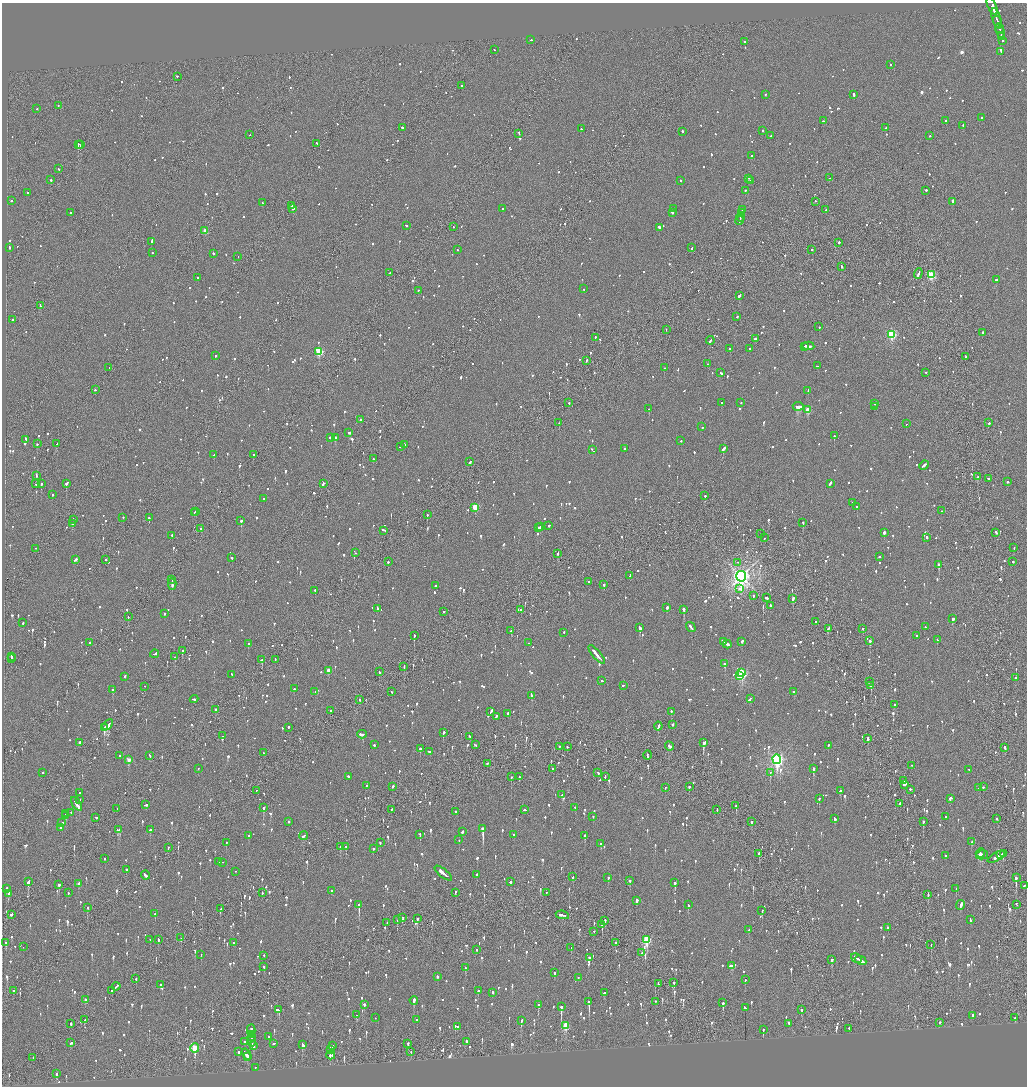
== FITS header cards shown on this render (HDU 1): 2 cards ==
NAXIS1  =                 2050
NAXIS2  =                 2168

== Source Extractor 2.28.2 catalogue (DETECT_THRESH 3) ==
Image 2050 x 2168 px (HDU 1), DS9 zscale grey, zoomed out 1/2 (1 PNG px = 2 x 2 image px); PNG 1029 x 1088 px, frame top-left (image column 2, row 2168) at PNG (2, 3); each listed source drawn as its Kron ellipse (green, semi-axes under 4 px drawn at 4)
Background -0.0878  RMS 0.067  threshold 0.201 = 3 sigma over >= 5 px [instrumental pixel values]
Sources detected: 1846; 55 cannot appear on this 1/2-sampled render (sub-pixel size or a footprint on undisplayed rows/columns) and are neither listed nor drawn; of the other 1791, the 500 brightest by FLUX_AUTO listed and drawn (1291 fainter detections omitted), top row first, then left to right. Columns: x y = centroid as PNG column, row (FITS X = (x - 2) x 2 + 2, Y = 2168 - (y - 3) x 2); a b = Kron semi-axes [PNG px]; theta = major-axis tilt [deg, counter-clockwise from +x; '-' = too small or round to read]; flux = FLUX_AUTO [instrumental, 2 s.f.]
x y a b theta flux
992 7 9 2 -67 960
996 19 10 2 -73 690
997 22 6 2 -74 490
999 29 5 2 - 500
1000 31 8 2 -72 610
1002 37 2 1 - 120
531 40 2 1 - 95
1002 41 2 2 - 400
745 42 2 2 - 130
494 50 2 2 - 74
1001 52 4 2 - 780
890 65 2 2 - 130
177 77 2 2 - 210
462 86 2 2 - 94
765 95 2 2 - 190
854 95 3 2 - 130
58 106 2 1 - 91
37 109 2 2 - 130
981 118 2 2 - 120
824 121 2 2 - 150
946 121 2 2 - 220
963 126 2 2 - 120
402 128 2 2 - 430
886 128 2 2 - 72
581 129 2 2 - 80
763 131 2 2 - 82
682 132 2 2 - 220
519 134 3 1 - 280
250 135 2 1 - 82
771 136 3 2 - 94
930 136 2 1 - 100
317 144 3 2 - 93
78 145 2 1 - 260
80 145 2 1 - 210
751 156 2 2 - 130
58 169 2 2 - 76
830 178 2 1 - 79
749 179 2 2 - 170
51 180 2 2 - 250
680 181 2 2 - 150
751 181 2 2 - 140
745 191 2 2 - 97
926 191 2 2 - 180
28 193 2 2 - 190
11 201 2 2 - 140
815 202 2 1 - 84
952 202 4 2 - 130
262 203 2 2 - 87
292 206 2 2 - 130
293 209 2 1 - 990
503 209 2 2 - 88
673 209 2 2 - 78
743 210 3 2 - 160
826 210 2 2 - 110
71 213 2 2 - 180
672 213 2 2 - 150
742 213 3 2 - 210
740 218 4 2 - 210
739 221 4 2 - 270
406 226 2 2 - 92
453 227 2 2 - 83
659 228 3 2 - 670
205 231 3 2 - 190
152 242 4 2 - 200
839 243 2 2 - 200
9 248 3 2 - 100
691 248 3 2 - 89
457 250 2 1 - 95
812 250 2 2 - 150
152 253 2 2 - 74
213 254 2 2 - 120
238 257 2 1 - 190
841 267 3 1 - 97
389 273 3 2 - 160
918 274 5 2 - 280
931 275 3 3 - 840
198 278 2 2 - 110
996 280 2 2 - 210
584 289 2 2 - 100
418 291 2 2 - 110
739 296 4 2 - 220
40 306 4 2 - 86
737 317 2 2 - 82
13 320 2 2 - 230
819 327 2 1 - 96
666 330 2 2 - 75
983 333 2 2 - 130
892 335 3 3 - 1200
595 338 2 2 - 99
755 339 2 2 - 200
710 341 4 2 - 180
804 346 2 1 - 78
808 346 6 2 -4 250
730 349 2 2 - 160
750 349 3 2 - 160
319 352 3 3 - 930
215 356 2 2 - 130
966 357 2 2 - 150
586 361 2 2 - 98
708 364 2 2 - 100
817 366 2 2 - 75
109 368 2 1 - 130
664 368 2 2 - 270
721 373 3 2 - 100
926 373 2 2 - 80
95 390 2 2 - 78
808 391 3 2 - 74
569 403 2 2 - 100
722 403 2 2 - 320
741 403 2 2 - 170
874 404 2 2 - 80
798 407 5 2 - 1100
874 407 2 2 - 100
649 409 2 2 - 250
808 410 3 3 - 310
360 420 2 2 - 81
559 423 2 1 - 91
989 423 2 2 - 100
906 424 2 1 - 94
702 427 2 2 - 230
349 433 3 2 - 220
834 436 2 2 - 250
330 438 3 2 - 140
335 438 2 2 - 1000
26 440 3 2 - 240
681 441 2 2 - 110
37 444 2 2 - 100
57 444 2 1 - 360
404 445 2 2 - 330
401 447 3 2 - 170
624 449 2 2 - 270
723 449 4 2 - 540
592 450 2 2 - 74
214 455 3 2 - 260
253 455 2 2 - 140
373 459 2 2 - 110
470 462 3 2 - 130
924 466 5 2 - 230
36 476 4 1 - 210
977 477 2 2 - 330
988 479 2 2 - 83
1007 482 2 2 - 89
36 484 2 1 - 130
41 484 2 2 - 520
66 484 3 2 - 330
323 484 3 2 - 210
830 484 4 2 - 300
52 495 2 2 - 140
705 496 2 2 - 120
264 499 2 2 - 210
852 503 2 2 - 160
857 507 2 2 - 110
475 508 3 3 - 340
942 511 2 2 - 95
196 512 2 2 - 90
194 513 2 1 - 87
427 515 2 2 - 100
123 518 2 2 - 110
149 518 2 2 - 370
73 520 2 2 - 76
241 521 2 2 - 660
803 523 2 2 - 130
72 524 2 2 - 91
549 526 2 2 - 140
540 527 2 2 - 130
538 528 2 2 - 100
201 529 2 1 - 490
384 531 3 2 - 240
884 533 2 2 - 280
996 533 3 2 - 86
760 534 2 2 - 240
172 536 2 2 - 610
764 538 2 1 - 72
927 538 2 2 - 140
1014 548 2 2 - 150
36 549 2 1 - 78
356 553 2 2 - 84
558 554 3 2 - 160
879 557 2 2 - 82
232 558 2 2 - 120
75 560 4 2 - 140
105 560 2 2 - 130
388 562 2 1 - 280
1013 562 2 2 - 85
738 563 2 1 - 200
939 565 2 2 - 400
630 576 4 2 - 160
741 577 5 5 - 8800
172 580 3 1 - 110
589 582 2 2 - 73
172 585 6 2 -86 290
604 585 2 2 - 120
436 586 3 2 - 98
739 589 4 3 - 140
315 591 2 2 - 86
753 596 2 2 - 120
767 598 3 2 - 110
793 599 3 2 - 140
770 606 2 2 - 94
667 608 3 2 - 140
377 609 4 2 - 190
521 610 2 2 - 80
684 610 3 2 - 460
443 612 2 2 - 89
165 614 2 2 - 100
128 617 3 1 - 110
953 619 3 2 - 180
816 622 2 2 - 73
23 623 2 2 - 210
691 627 5 2 - 280
925 627 2 2 - 85
640 628 4 2 - 540
828 629 4 2 - 180
863 629 2 2 - 92
511 631 2 2 - 140
564 633 2 2 - 110
414 636 2 2 - 350
916 636 2 2 - 77
937 640 3 2 - 150
870 641 2 2 - 350
723 642 4 2 - 130
742 642 3 2 - 100
89 643 2 2 - 190
528 643 2 2 - 98
248 644 2 2 - 120
727 644 4 2 - 380
182 651 3 2 - 180
155 654 4 2 - 200
597 655 12 2 -49 520
11 657 4 2 - 250
175 657 2 2 - 90
12 659 2 1 - 90
262 660 3 2 - 350
275 660 3 1 - 110
725 664 2 2 - 140
404 667 3 1 - 79
329 671 3 2 - 170
379 672 3 2 - 85
742 673 4 3 - 1300
232 675 3 2 - 110
740 676 3 2 - 240
125 677 3 2 - 78
1016 678 2 1 - 93
601 681 2 2 - 140
869 682 2 2 - 120
623 686 2 2 - 140
871 686 2 2 - 170
145 687 2 1 - 75
294 689 3 2 - 210
113 690 3 2 - 85
315 692 2 2 - 260
392 692 2 2 - 72
794 692 2 2 - 110
531 696 4 2 - 150
750 699 4 2 - 170
194 700 4 2 - 370
360 700 2 2 - 77
894 705 2 2 - 99
215 710 2 2 - 190
330 711 3 2 - 75
491 712 3 2 - 180
671 712 2 2 - 130
508 714 2 2 - 350
496 717 3 2 - 100
108 725 6 2 44 1000
672 725 2 2 - 390
658 727 4 2 - 160
104 728 3 3 - 540
289 728 2 2 - 170
443 733 2 2 - 640
362 735 4 2 - 280
223 736 2 1 - 110
470 737 3 2 - 110
868 739 3 2 - 360
80 743 2 2 - 160
703 743 3 2 - 1100
374 745 2 2 - 290
475 745 4 2 - 120
828 745 2 2 - 240
670 746 5 2 - 230
559 747 2 1 - 320
567 747 2 2 - 82
1005 748 2 2 - 310
420 749 2 2 - 280
429 752 3 2 - 100
264 753 2 1 - 88
647 755 4 1 - 270
120 756 2 2 - 84
150 756 3 2 - 91
129 760 3 2 - 180
777 760 5 4 - 3800
487 764 3 2 - 83
912 766 2 1 - 100
198 769 2 1 - 120
552 769 2 2 - 120
813 769 2 2 - 740
969 770 3 2 - 130
43 773 2 2 - 85
598 773 3 2 - 130
770 773 2 2 - 190
348 777 2 2 - 170
511 777 2 2 - 97
519 777 3 2 - 95
605 777 3 2 - 78
904 781 2 2 - 160
904 785 3 2 - 370
366 786 2 2 - 79
392 787 3 2 - 180
689 787 2 2 - 190
983 787 2 1 - 79
665 788 3 1 - 630
979 788 4 2 - 170
910 790 2 2 - 220
256 791 2 1 - 100
840 791 3 2 - 100
80 793 2 1 - 89
562 795 3 2 - 89
819 799 2 2 - 98
951 799 3 2 - 180
79 800 2 2 - 130
77 804 8 2 -55 440
900 804 2 2 - 730
146 805 3 2 - 240
736 806 3 2 - 100
263 808 3 2 - 600
575 808 2 2 - 150
117 809 2 1 - 340
391 810 2 1 - 72
525 810 3 2 - 97
717 810 2 1 - 81
455 812 2 2 - 95
71 813 2 2 - 220
66 814 3 2 - 220
65 816 3 2 - 110
593 817 2 2 - 130
946 817 2 2 - 160
96 818 3 2 - 110
835 819 3 2 - 80
997 819 2 1 - 110
289 822 2 2 - 86
752 822 2 2 - 94
923 822 3 2 - 140
62 823 2 2 - 84
60 828 2 2 - 86
483 829 4 2 - 1900
119 830 4 2 - 230
150 830 3 2 - 130
462 832 3 2 - 120
420 835 2 2 - 160
514 835 2 2 - 99
248 836 2 2 - 110
304 836 4 2 - 220
585 836 3 2 - 350
459 840 2 2 - 79
971 842 2 2 - 250
226 843 2 2 - 130
380 843 2 2 - 110
601 844 3 2 - 140
340 847 2 2 - 180
346 847 2 2 - 220
168 848 2 2 - 73
373 849 2 2 - 170
980 853 5 2 - 250
759 854 2 2 - 520
1003 854 3 2 - 240
982 855 6 4 13 410
1001 855 2 1 - 73
946 856 2 2 - 78
997 857 10 2 29 420
105 859 2 2 - 110
218 862 3 2 - 250
222 863 3 1 - 110
126 870 2 1 - 410
235 872 2 1 - 87
443 874 10 2 -39 2200
477 875 3 2 - 94
146 876 4 2 - 180
573 877 2 2 - 150
608 878 3 2 - 230
1016 878 3 2 - 560
630 881 3 2 - 170
28 882 4 2 - 900
510 882 2 2 - 890
675 883 3 2 - 690
79 884 2 2 - 110
59 885 3 2 - 190
1024 886 2 2 - 73
6 889 4 2 - 110
956 889 2 2 - 90
332 891 2 2 - 160
68 893 2 2 - 93
262 893 2 2 - 98
455 893 3 2 - 84
546 893 2 1 - 110
9 894 3 2 - 250
928 895 3 2 - 150
637 901 2 2 - 420
359 905 4 2 - 1300
688 905 3 2 - 78
961 905 5 2 - 570
1017 905 3 2 - 190
88 908 3 2 - 110
220 909 2 2 - 320
762 911 2 2 - 76
155 914 2 2 - 160
11 915 3 2 - 460
562 915 6 2 -9 220
403 918 2 1 - 81
417 919 2 2 - 330
397 920 2 1 - 86
970 920 3 2 - 150
605 921 3 2 - 120
387 923 2 2 - 73
602 925 3 1 - 190
888 928 2 2 - 150
749 930 2 2 - 130
594 932 2 1 - 74
181 938 2 1 - 75
150 940 2 2 - 76
158 940 3 2 - 95
647 940 4 3 - 1100
6 943 2 2 - 93
233 943 2 2 - 73
615 943 2 2 - 120
931 945 2 1 - 190
23 947 2 2 - 150
571 948 2 1 - 80
476 950 2 2 - 82
642 953 2 2 - 110
201 955 2 2 - 100
264 956 2 2 - 91
589 958 2 2 - 110
856 958 6 2 -30 290
832 960 3 2 - 79
861 961 6 2 -29 320
731 966 4 2 - 160
264 967 3 2 - 130
465 968 3 2 - 140
554 973 2 2 - 86
437 977 2 2 - 130
578 978 2 2 - 170
136 979 2 2 - 180
745 980 2 2 - 200
674 983 2 2 - 250
658 984 3 1 - 100
160 985 2 2 - 150
116 987 4 2 - 220
14 991 3 1 - 83
112 991 2 2 - 120
478 991 2 2 - 280
492 993 2 2 - 120
605 993 3 2 - 75
85 1000 3 2 - 74
414 1001 4 2 - 370
589 1002 4 2 - 870
656 1002 2 2 - 96
723 1003 3 2 - 410
364 1005 2 2 - 200
538 1005 3 2 - 280
561 1007 3 2 - 1200
745 1008 3 2 - 98
278 1010 4 2 - 160
802 1010 2 2 - 85
357 1015 3 2 - 250
973 1016 2 2 - 150
375 1018 2 2 - 150
1015 1018 2 2 - 95
84 1020 3 2 - 130
417 1020 2 2 - 97
521 1021 3 2 - 200
939 1023 2 2 - 120
71 1024 2 2 - 160
789 1024 3 2 - 380
565 1026 4 3 - 440
458 1027 2 2 - 150
849 1029 2 1 - 88
763 1030 3 2 - 150
251 1031 6 2 88 250
251 1035 2 1 - 130
251 1037 2 1 - 130
269 1037 3 2 - 110
252 1041 6 2 -83 320
245 1042 2 2 - 82
466 1042 2 2 - 160
71 1043 3 2 - 75
274 1044 3 1 - 330
408 1044 2 2 - 110
303 1045 4 2 - 300
253 1046 4 2 - 260
332 1046 2 2 - 110
195 1048 5 3 - 740
330 1050 4 2 - 210
239 1052 2 2 - 280
411 1052 2 2 - 85
246 1054 6 2 -54 270
331 1056 4 2 - 260
247 1057 3 2 - 320
33 1058 3 1 - 110
255 1068 2 1 - 120
56 1074 3 2 - 110
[1291 fainter detections neither listed nor drawn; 55 sub-pixel or undisplayed-footprint detections neither listed nor drawn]